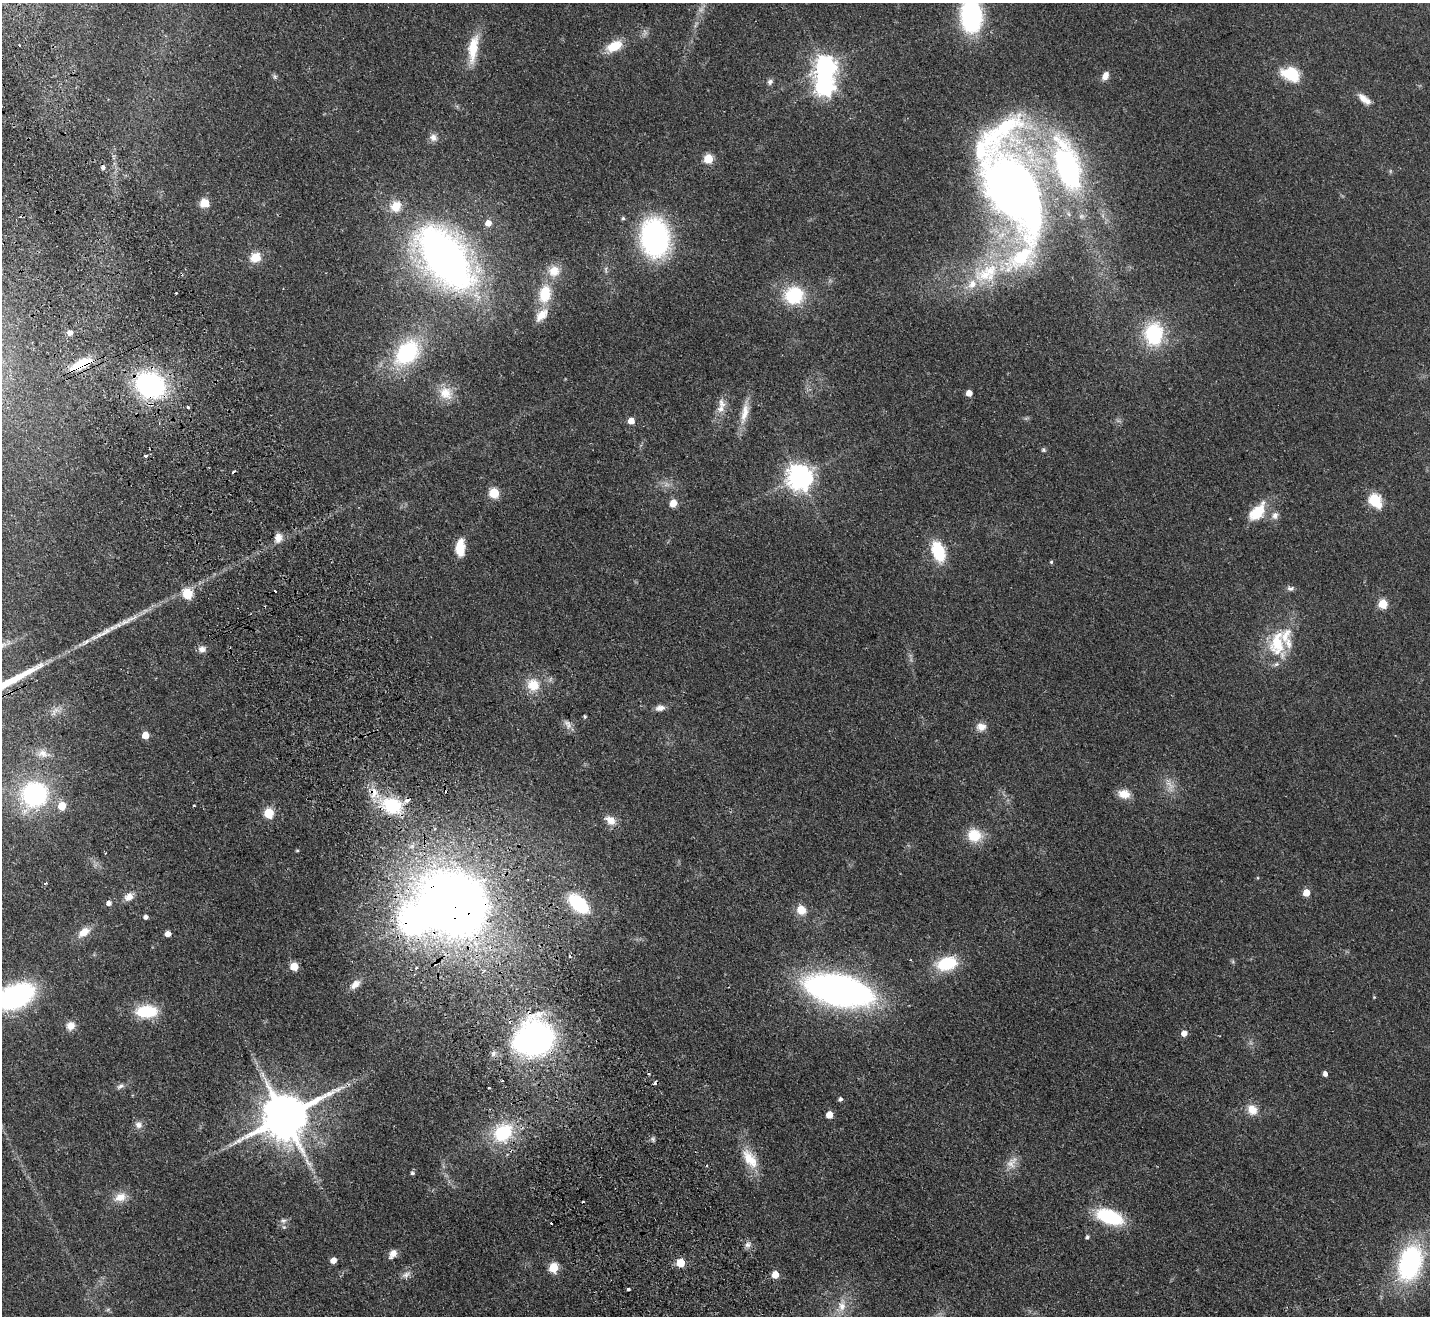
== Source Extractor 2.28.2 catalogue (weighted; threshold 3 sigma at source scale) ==
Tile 11 of 4 x 4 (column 3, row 3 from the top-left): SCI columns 2909-4336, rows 1635-2948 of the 5819 x 5764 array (HDU 1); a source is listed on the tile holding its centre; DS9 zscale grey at full resolution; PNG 1432 x 1318 px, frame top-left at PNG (2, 3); no overlay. Shown black and unused: <1% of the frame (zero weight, under 2 of 3 exposures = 3% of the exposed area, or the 3 px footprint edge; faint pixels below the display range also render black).
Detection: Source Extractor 2.28.2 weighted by HDU 2 'WHT'; one run over the whole footprint, this tile lists its part. Background 0.0667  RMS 0.0072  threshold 0.0326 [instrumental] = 3 sigma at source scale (4.5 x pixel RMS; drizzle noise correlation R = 1.50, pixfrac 1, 0.05/0.05 arcsec/px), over >= 5 px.
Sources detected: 143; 5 too faint to see at this stretch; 2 inside a brighter object's white glare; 9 cosmic-ray / hot-pixel residue — not listed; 8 inside a brighter listed object's ellipse — not listed separately; the other 119 listed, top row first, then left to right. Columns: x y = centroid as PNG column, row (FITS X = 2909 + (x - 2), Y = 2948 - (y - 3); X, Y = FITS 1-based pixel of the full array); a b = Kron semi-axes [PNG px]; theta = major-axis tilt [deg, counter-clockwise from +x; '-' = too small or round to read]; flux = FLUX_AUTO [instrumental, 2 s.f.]
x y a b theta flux
971 16 23 15 -87 130
614 46 19 11 28 16
473 48 35 11 83 21
825 66 8 8 - 400
1290 74 25 16 -19 22
1105 76 10 7 64 5.1
275 77 7 6 - 1.5
770 82 8 7 - 2.3
824 86 8 8 - 270
1364 99 19 8 -39 7
433 137 10 9 - 4.1
708 159 6 6 - 29
1067 166 57 25 -72 190
1013 189 80 45 -66 680
204 203 10 9 - 9.4
396 206 12 11 - 13
623 218 5 5 - 1.1
488 223 7 7 - 6.2
655 238 27 20 -85 180
255 257 14 13 - 10
445 258 66 36 -53 380
554 271 16 15 - 11
985 275 38 21 -6 40
545 294 19 13 79 21
794 295 18 17 - 43
541 315 20 11 48 9.5
70 333 6 5 - 4.4
1154 334 20 15 87 58
407 353 31 21 46 70
81 364 28 11 25 24
150 385 22 18 -28 140
446 393 20 16 -38 13
969 393 5 5 - 6.9
188 407 3 3 - 2.8
721 409 11 10 - 5.3
745 413 31 10 78 11
631 421 6 5 - 7.2
1044 450 6 6 - 1.3
800 477 9 8 - 690
494 493 6 6 - 34
1375 500 7 6 - 74
673 503 6 5 - 12
1257 512 26 14 48 19
1275 515 11 9 63 4
278 538 11 9 83 5.4
460 548 17 9 87 16
938 551 20 12 -71 34
1051 562 4 4 - 0.99
1290 588 10 7 3 2.3
275 591 3 2 - 2.6
187 594 6 6 - 42
1383 604 5 5 - 34
1277 643 40 22 -88 35
202 649 9 8 - 3.9
533 685 16 15 - 14
660 708 12 7 8 4.1
585 716 4 3 - 0.94
981 727 12 10 -3 5.8
145 735 6 6 - 8.9
43 754 14 11 -12 5.7
34 794 18 17 - 110
1124 794 14 10 -9 9.2
194 805 3 2 - 0.67
62 806 6 6 - 13
392 806 32 22 -19 41
269 813 6 6 - 33
610 820 15 11 -39 7.3
974 835 15 13 -19 20
297 851 5 3 - 0.7
1306 893 5 5 - 12
129 897 11 9 31 5.6
109 903 6 5 - 2.9
454 903 57 49 -17 860
578 904 21 12 -43 47
801 910 11 9 -49 9.9
145 917 5 5 - 2.2
84 932 16 9 37 8.9
168 934 5 5 - 4.6
947 964 21 13 14 33
294 967 5 5 - 18
416 968 3 2 - 1.5
355 984 14 8 41 5.7
839 990 46 21 -12 400
15 996 30 18 23 130
146 1011 23 13 3 30
70 1026 11 10 - 5.9
1184 1033 5 5 - 5.7
530 1040 32 24 -85 200
649 1074 3 3 - 0.88
1325 1074 5 4 - 3.4
502 1081 3 3 - 1.2
120 1086 11 6 30 2.8
488 1087 3 3 - 1.9
840 1099 5 4 - 1.9
1252 1109 13 11 -52 9.5
829 1115 5 5 - 11
285 1117 14 12 30 3900
138 1125 10 8 -26 4
503 1133 25 19 42 43
653 1139 7 5 -47 1.5
230 1145 5 5 - 1.3
750 1159 31 15 -57 18
1012 1163 20 12 61 8.2
412 1173 5 5 - 1.6
120 1197 18 12 20 9
583 1202 3 2 - 0.74
1109 1217 26 13 -19 51
283 1220 9 7 -9 2.5
1087 1237 4 4 - 1.6
748 1245 9 8 - 2.9
393 1254 12 7 59 4.7
333 1260 5 5 - 6.5
680 1263 5 5 - 20
1410 1263 37 22 74 110
553 1268 6 6 - 29
406 1275 14 8 30 3.7
775 1275 6 5 - 9.2
628 1289 4 3 - 4.5
842 1306 21 10 81 9.4
Overlapping masked pixels (flux is a lower limit): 5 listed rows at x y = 81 364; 150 385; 392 806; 454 903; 530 1040
Isophote crosses this tile's border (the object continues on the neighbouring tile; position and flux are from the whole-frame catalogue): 2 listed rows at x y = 971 16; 15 996